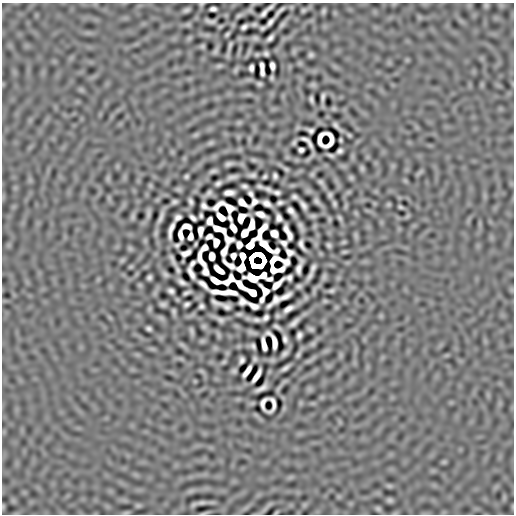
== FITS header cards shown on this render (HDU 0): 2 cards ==
NAXIS1  =                  512
NAXIS2  =                  512

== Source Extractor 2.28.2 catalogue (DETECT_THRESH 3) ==
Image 512 x 512 px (HDU 0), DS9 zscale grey, 1 PNG px = 1 image px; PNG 516 x 516 px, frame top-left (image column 1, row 512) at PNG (2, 3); no overlay
Background 3.43e-06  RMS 3.1e-04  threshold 9.20e-04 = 3 sigma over >= 5 px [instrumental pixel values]
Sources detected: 221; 15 with non-positive FLUX_AUTO (blend fragments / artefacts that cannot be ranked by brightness) are not listed; the other 206 listed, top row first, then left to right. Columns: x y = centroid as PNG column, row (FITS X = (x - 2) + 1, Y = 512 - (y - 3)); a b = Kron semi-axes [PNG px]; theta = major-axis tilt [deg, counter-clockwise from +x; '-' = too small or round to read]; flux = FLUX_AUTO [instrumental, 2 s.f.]
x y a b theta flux
201 4 4 3 - 0.024
486 5 6 6 - 0.032
270 7 8 3 37 0.06
213 9 6 4 -3 0.064
186 10 6 3 23 0.045
303 10 4 3 - 0.035
280 11 12 3 46 0.069
323 11 5 3 - 0.042
264 13 9 4 50 0.072
239 15 9 4 34 0.041
210 21 9 3 -11 0.063
270 22 10 3 49 0.085
254 24 4 3 - 0.037
282 24 11 5 49 0.05
244 27 6 4 37 0.065
263 28 5 3 - 0.039
227 34 5 3 - 0.034
255 38 9 5 -1 0.044
270 38 8 4 47 0.074
202 46 5 4 - 0.035
230 46 7 2 77 0.041
215 51 9 5 61 0.044
266 53 5 4 - 0.05
311 55 4 4 - 0.046
219 66 9 5 13 0.037
272 66 7 4 -81 0.084
251 68 6 4 86 0.067
262 69 13 4 -86 0.12
236 70 8 5 70 0.031
272 78 4 3 - 0.03
259 84 4 3 - 0.04
313 85 8 6 -12 0.034
323 97 8 3 83 0.058
311 100 6 3 -77 0.049
239 123 7 4 1 0.034
336 126 11 3 -45 0.069
310 131 6 4 -19 0.046
196 135 8 5 20 0.033
349 135 4 3 - 0.027
341 140 4 3 - 0.026
294 142 5 3 - 0.034
307 142 15 4 -45 0.019
211 143 8 5 26 0.038
301 150 5 4 - 0.052
340 151 5 4 - 0.056
330 155 6 3 -22 0.043
253 160 7 5 -20 0.031
229 164 7 4 16 0.059
362 168 7 5 -88 0.036
286 169 6 4 -30 0.036
213 171 6 3 11 0.047
312 174 7 5 45 0.027
252 175 6 4 5 0.056
186 176 4 3 - 0.037
265 176 4 3 - 0.033
275 176 6 4 -78 0.053
232 177 9 3 14 0.072
351 178 7 5 -74 0.033
321 182 5 3 - 0.041
218 183 6 4 31 0.057
244 186 5 4 - 0.053
178 189 8 6 -1 0.032
268 189 8 3 -22 0.074
277 192 7 4 -9 0.057
209 193 6 4 40 0.053
229 193 10 5 3 0.1
251 194 6 4 -54 0.058
330 195 4 3 - 0.038
295 197 5 4 - 0.052
191 201 6 4 -71 0.058
317 201 5 3 - 0.046
174 202 5 4 - 0.05
254 202 9 5 52 0.023
242 203 10 5 -38 0.11
267 203 8 5 -28 0.097
280 203 6 3 15 0.048
334 204 5 3 - 0.038
218 205 13 5 36 0.042
303 205 8 4 -55 0.082
204 206 9 5 -27 0.048
400 207 4 3 - 0.03
229 208 9 6 -44 0.0093
291 211 10 4 -50 0.09
148 213 12 4 87 0.06
261 214 10 4 -23 0.12
201 216 4 3 - 0.036
133 217 10 5 82 0.042
161 217 11 3 68 0.086
178 217 7 5 32 0.073
221 217 9 5 -44 0.18
193 218 7 4 -39 0.061
230 218 7 3 -68 0.031
241 218 9 6 59 0.093
279 218 7 5 -75 0.077
340 218 7 3 -53 0.038
329 219 7 4 -90 0.025
210 221 7 5 -89 0.091
252 225 10 5 79 0.088
187 226 8 5 -7 0.075
301 226 13 5 -65 0.067
233 228 8 4 -59 0.12
219 229 13 5 -22 0.042
171 230 16 4 76 0.11
200 231 9 5 86 0.1
261 232 18 5 59 0.12
244 233 7 5 53 0.16
274 233 7 6 - 0.14
288 233 16 5 -66 0.098
180 235 10 4 -81 0.11
356 235 9 4 -81 0.038
190 236 6 4 78 0.098
209 236 6 4 21 0.053
216 242 7 5 -89 0.11
344 242 5 3 - 0.029
284 243 7 5 -39 0.045
177 245 4 3 - 0.036
239 245 6 5 - 0.099
250 245 8 5 53 0.09
301 245 10 4 -67 0.053
329 245 4 3 - 0.039
204 247 7 5 43 0.021
130 248 6 6 - 0.032
224 251 11 5 66 0.063
289 252 7 5 -26 0.049
344 252 8 4 1 0.024
186 253 9 5 25 0.079
212 256 7 5 -90 0.18
233 256 5 5 - 0.076
243 256 6 5 - 0.14
122 260 7 5 45 0.03
172 260 14 4 -66 0.1
201 260 16 5 -68 0.0078
192 263 7 3 51 0.051
131 267 6 4 1 0.02
299 267 15 5 75 0.067
313 268 7 4 68 0.063
219 270 10 4 -40 0.14
205 272 7 5 -78 0.078
191 273 12 4 -64 0.11
165 274 7 4 -38 0.051
263 275 7 5 35 0.037
310 276 9 3 59 0.071
149 277 5 4 - 0.052
324 277 8 5 82 0.044
253 278 12 6 -14 0.13
289 278 6 5 - 0.046
270 279 7 4 1 0.018
215 281 10 4 -29 0.15
182 282 8 4 -29 0.076
203 284 18 4 -43 0.094
277 284 14 4 43 0.14
240 285 12 5 -44 0.14
299 286 5 3 - 0.044
171 291 6 4 -30 0.066
332 291 5 3 - 0.038
221 292 20 4 -8 0.23
232 292 11 4 -16 0.13
252 292 8 5 -33 0.15
187 293 7 3 24 0.051
285 296 12 4 30 0.11
262 299 6 4 67 0.06
276 300 8 6 47 0.038
242 301 7 6 - 0.047
325 301 5 5 - 0.026
216 302 12 4 -22 0.033
163 304 6 4 -10 0.053
186 304 6 4 33 0.052
269 305 6 4 40 0.049
201 306 5 4 - 0.051
254 306 10 5 -24 0.086
226 307 7 5 -16 0.073
288 309 10 4 30 0.11
174 311 5 3 - 0.041
239 314 5 3 - 0.038
265 318 6 4 42 0.066
220 320 6 4 -28 0.059
256 320 7 3 -6 0.064
294 322 10 4 44 0.097
277 327 7 3 -29 0.048
149 328 5 4 - 0.05
311 329 6 3 -8 0.043
191 331 6 3 -72 0.043
251 332 13 5 -16 0.058
299 335 7 5 75 0.068
285 339 7 4 -77 0.067
264 344 12 4 -79 0.15
313 344 8 6 49 0.039
253 346 5 4 - 0.047
285 353 7 4 42 0.06
298 355 8 4 68 0.043
255 359 4 3 - 0.036
242 360 6 5 - 0.061
224 362 7 4 27 0.03
285 368 8 3 34 0.07
234 371 4 4 - 0.039
247 371 12 4 55 0.15
257 376 13 4 58 0.16
261 388 13 4 31 0.1
444 462 6 6 - 0.026
389 486 7 5 -20 0.034
390 500 6 4 -12 0.051
202 502 14 5 7 0.07
138 505 7 4 0 0.035
3 507 7 3 -90 0.025
378 509 7 5 -25 0.044
276 513 6 3 20 0.017
At the frame edge (FLAGS 8, measured only in part): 3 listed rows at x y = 201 4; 202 502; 3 507
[15 non-positive-flux detections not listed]